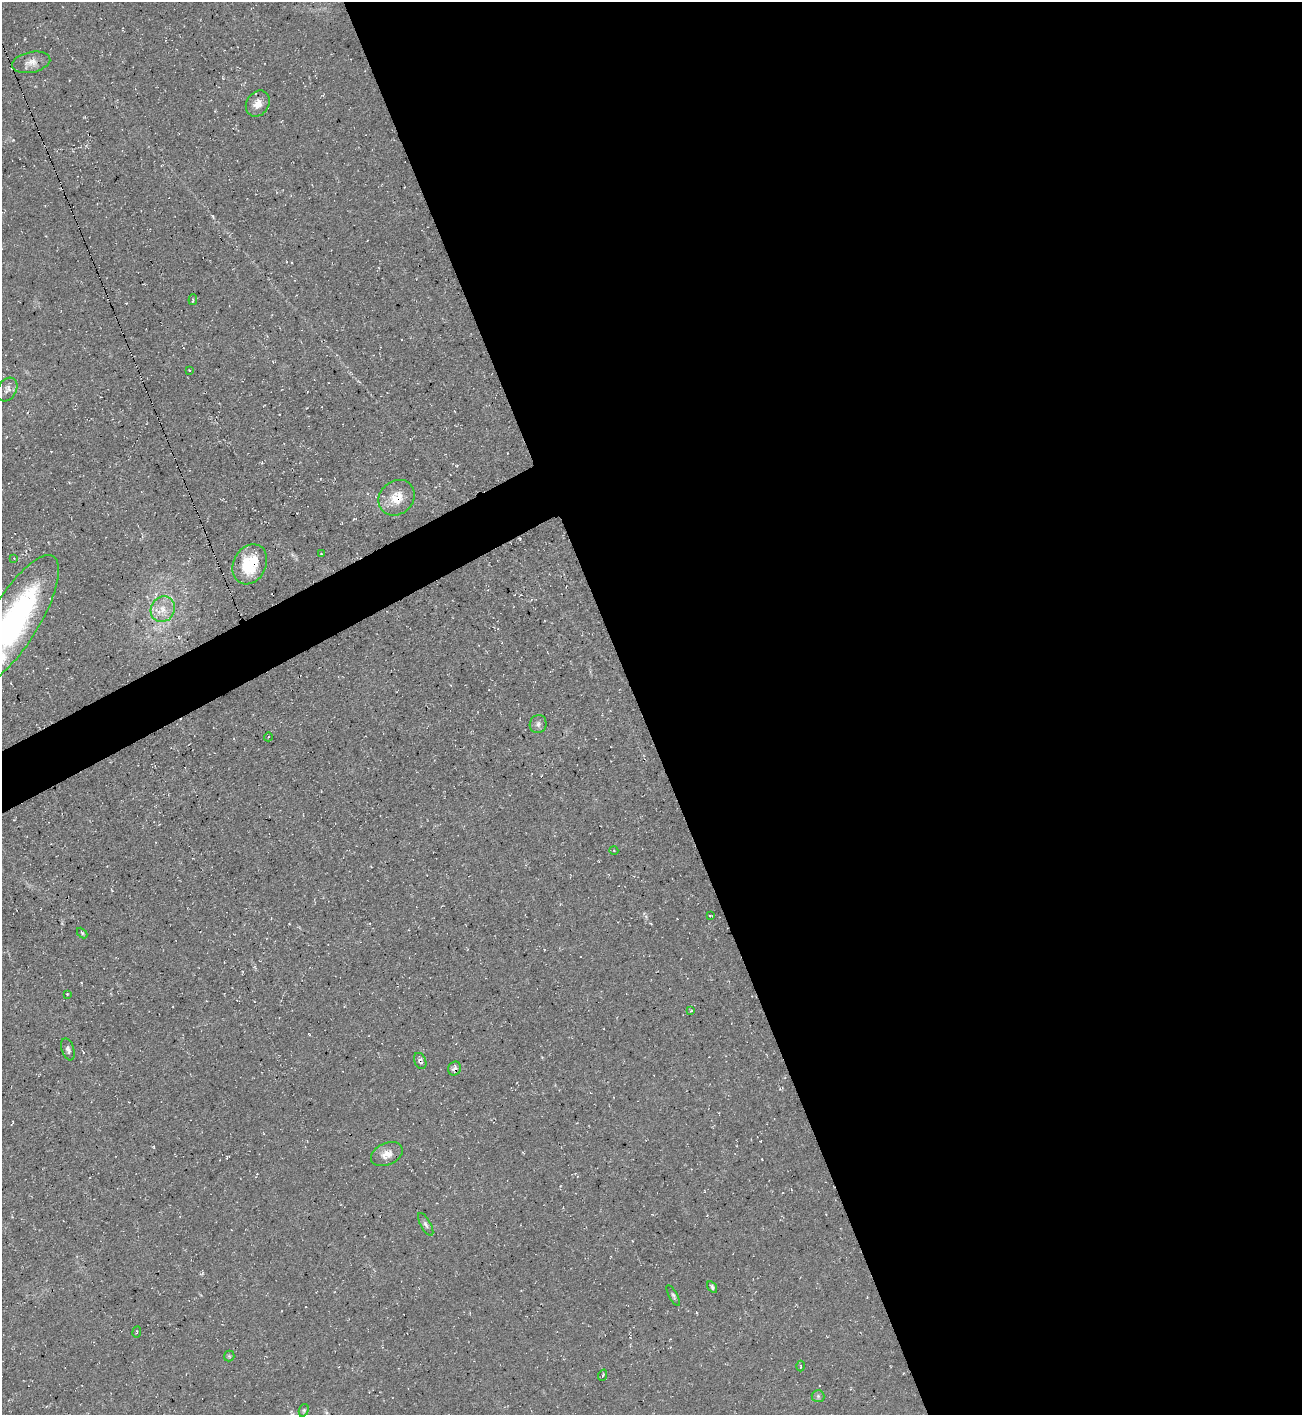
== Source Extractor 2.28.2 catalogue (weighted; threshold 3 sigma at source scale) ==
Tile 8 of 4 x 4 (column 4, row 2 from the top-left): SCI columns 4054-5353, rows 2826-4238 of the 5638 x 5651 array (HDU 1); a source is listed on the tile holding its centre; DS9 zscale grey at full resolution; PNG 1304 x 1417 px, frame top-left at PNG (2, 2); each listed source drawn as its Kron ellipse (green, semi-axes under 4 px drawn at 4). Shown black and unused: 53% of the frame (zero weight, under 3 of 4 exposures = <1% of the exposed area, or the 3 px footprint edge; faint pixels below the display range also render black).
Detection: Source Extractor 2.28.2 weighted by HDU 2 'WHT'; one run over the whole footprint, this tile lists its part. Background 0.0295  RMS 0.0058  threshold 0.0259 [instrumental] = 3 sigma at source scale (4.5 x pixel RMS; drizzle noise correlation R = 1.50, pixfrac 1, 0.05/0.05 arcsec/px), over >= 5 px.
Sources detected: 33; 1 cosmic-ray / hot-pixel residue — neither listed nor drawn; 1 inside a brighter listed object's ellipse — not listed separately; the other 31 listed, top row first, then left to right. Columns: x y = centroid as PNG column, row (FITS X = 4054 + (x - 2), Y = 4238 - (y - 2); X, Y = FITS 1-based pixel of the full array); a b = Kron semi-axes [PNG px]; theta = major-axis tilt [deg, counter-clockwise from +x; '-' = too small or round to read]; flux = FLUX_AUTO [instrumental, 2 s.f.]
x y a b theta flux
31 62 19 10 11 4.9
258 104 14 11 56 5.7
193 300 5 2 - 0.55
189 370 3 2 - 0.45
7 390 12 9 60 3.1
397 498 19 16 42 12
321 554 3 2 - 0.38
14 558 4 3 - 0.51
250 564 21 16 63 27
163 609 13 12 - 7.5
15 619 73 24 59 160
538 724 9 8 - 2.1
268 737 4 3 - 0.44
614 851 4 3 - 0.42
710 916 4 2 - 0.61
82 933 6 3 -46 0.71
67 994 2 2 - 0.49
691 1011 4 2 - 0.43
68 1049 11 6 -72 2.1
420 1061 8 6 -65 1.8
454 1069 7 6 - 2.9
387 1154 17 10 25 5.9
426 1224 13 5 -61 1.8
712 1287 6 4 -58 1.2
673 1295 12 4 -61 1.3
137 1332 5 3 - 0.64
229 1356 5 5 - 0.85
800 1366 5 3 - 0.54
603 1375 5 3 - 0.56
818 1396 6 6 - 1.3
304 1410 6 4 71 0.93
Overlapping masked pixels (flux is a lower limit): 4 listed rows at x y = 397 498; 250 564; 420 1061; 454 1069
Isophote crosses this tile's border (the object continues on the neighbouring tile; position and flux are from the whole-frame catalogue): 1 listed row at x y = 15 619